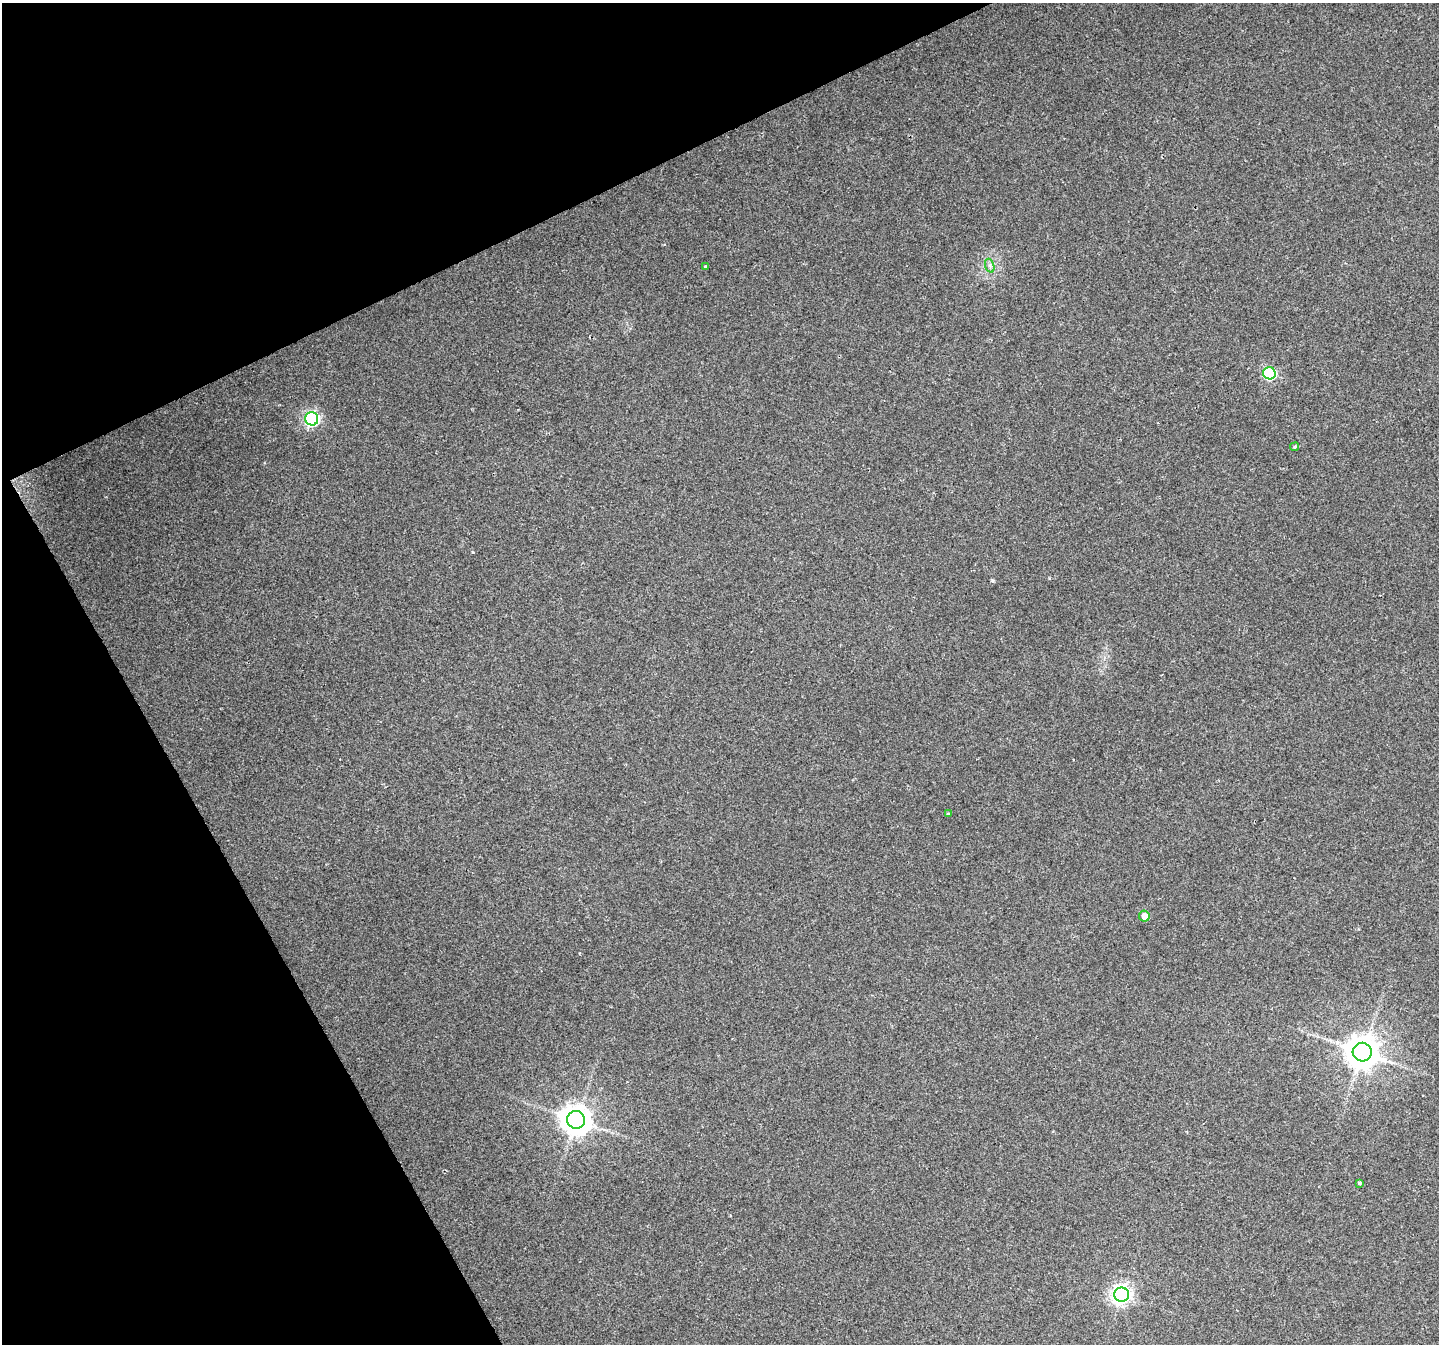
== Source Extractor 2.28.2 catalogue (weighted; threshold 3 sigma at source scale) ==
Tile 5 of 4 x 4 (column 1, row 2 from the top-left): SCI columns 3-1439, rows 2845-4186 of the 5750 x 5629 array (HDU 1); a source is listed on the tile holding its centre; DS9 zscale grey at full resolution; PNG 1441 x 1346 px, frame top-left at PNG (2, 3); each listed source drawn as its Kron ellipse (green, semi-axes under 4 px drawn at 4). Shown black and unused: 24% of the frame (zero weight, under 2 of 3 exposures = <1% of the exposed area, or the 3 px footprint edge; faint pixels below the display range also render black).
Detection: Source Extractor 2.28.2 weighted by HDU 2 'WHT'; one run over the whole footprint, this tile lists its part. Background 0.0804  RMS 0.0076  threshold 0.0341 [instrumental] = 3 sigma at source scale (4.5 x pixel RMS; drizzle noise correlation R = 1.50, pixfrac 1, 0.0396/0.0396 arcsec/px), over >= 5 px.
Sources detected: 12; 1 cosmic-ray / hot-pixel residue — neither listed nor drawn; the other 11 listed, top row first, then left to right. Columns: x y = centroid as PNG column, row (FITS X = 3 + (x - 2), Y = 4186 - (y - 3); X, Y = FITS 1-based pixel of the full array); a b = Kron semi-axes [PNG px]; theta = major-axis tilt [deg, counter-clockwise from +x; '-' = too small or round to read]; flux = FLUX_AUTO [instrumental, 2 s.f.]
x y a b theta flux
990 266 7 4 -72 2
705 267 3 3 - 2.9
1269 373 6 6 - 83
312 419 7 6 - 150
1295 447 4 4 - 1.1
948 814 4 3 - 0.75
1144 916 5 5 - 7.1
1362 1052 9 9 - 1500
576 1120 9 8 - 1100
1359 1183 4 3 - 4.9
1122 1295 7 7 - 360
Unlisted compact peaks at least as high as the median listed source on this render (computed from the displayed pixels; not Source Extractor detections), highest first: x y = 992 580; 473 552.